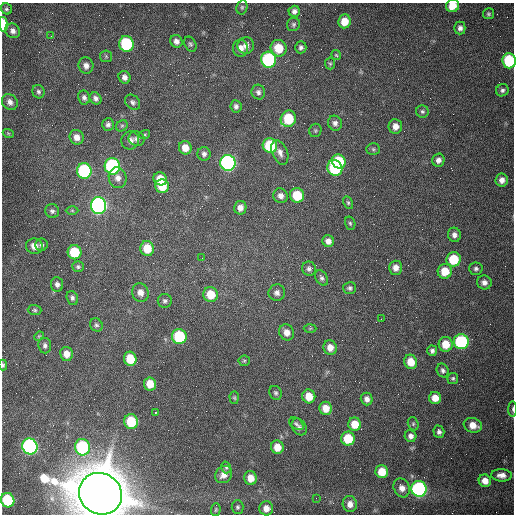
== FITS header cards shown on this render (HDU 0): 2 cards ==
NAXIS1  =                  512 /fastest changing axis
NAXIS2  =                  512 /next to fastest changing axis

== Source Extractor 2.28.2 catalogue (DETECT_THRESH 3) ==
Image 512 x 512 px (HDU 0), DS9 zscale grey, 1 PNG px = 1 image px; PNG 516 x 516 px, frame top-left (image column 1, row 512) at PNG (2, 3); each listed source drawn as its Kron ellipse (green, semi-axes under 4 px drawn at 4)
Background 1540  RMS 24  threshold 71.2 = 3 sigma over >= 5 px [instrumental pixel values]
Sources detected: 145; all 145 listed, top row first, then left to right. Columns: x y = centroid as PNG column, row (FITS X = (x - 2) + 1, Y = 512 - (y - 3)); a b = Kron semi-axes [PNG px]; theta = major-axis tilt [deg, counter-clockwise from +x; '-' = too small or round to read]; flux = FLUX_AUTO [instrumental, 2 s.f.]
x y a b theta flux
452 6 7 6 - 2.3e+04
242 7 7 5 76 3.1e+03
6 9 6 5 - 2.9e+03
294 11 6 5 - 5.5e+03
488 14 5 5 - 2.8e+03
345 21 7 6 - 2.3e+04
3 24 7 4 -86 5.5e+04
293 24 7 6 - 3.5e+03
460 28 6 5 - 6.1e+03
13 31 8 7 - 7.0e+03
51 36 2 2 - 1.1e+03
176 41 6 6 - 7.4e+03
126 44 8 7 - 1.3e+05
190 44 8 5 -61 3.5e+03
246 46 8 8 - 8.8e+03
301 47 6 5 - 4.5e+03
240 48 8 7 - 1.2e+04
279 48 8 8 - 3.4e+04
336 55 5 4 - 2.0e+03
106 56 6 5 - 2.5e+03
269 60 8 7 - 2.0e+05
509 61 7 6 - 9.9e+04
330 64 6 5 - 2.5e+03
86 66 8 7 - 8.1e+03
124 77 6 6 - 7.0e+03
502 90 6 6 - 4.5e+03
38 92 7 6 - 4.0e+03
258 92 7 6 - 5.5e+03
84 98 7 6 - 5.0e+03
95 98 6 5 - 5.5e+03
10 102 9 7 -51 7.8e+03
133 102 8 6 -45 5.2e+03
236 106 6 5 - 5.1e+03
422 111 6 6 - 3.7e+03
288 119 8 7 - 6.1e+04
335 123 7 7 - 6.3e+03
108 125 6 6 - 4.9e+03
122 126 6 5 - 2.9e+03
395 126 7 7 - 1.1e+04
315 130 7 6 - 2.5e+03
8 133 5 3 - 1.5e+03
145 134 5 3 - 1.9e+03
77 137 7 7 - 1.2e+04
137 139 8 7 - 5.7e+03
130 140 9 9 - 8.8e+03
270 146 7 7 - 8.8e+04
185 148 7 6 - 1.8e+04
373 149 7 5 -2 2.8e+03
280 152 13 7 -67 9.5e+03
204 154 6 6 - 5.5e+03
438 160 6 6 - 7.0e+03
339 161 7 6 - 7.3e+04
228 163 8 7 - 4.4e+05
112 166 8 7 - 2.6e+05
335 168 8 7 - 1.2e+05
84 171 8 7 - 2.0e+05
118 178 10 9 - 1.1e+04
160 179 7 6 - 2.7e+04
502 180 6 6 - 9.5e+03
162 186 7 6 - 3.5e+04
297 195 7 7 - 4.9e+04
281 196 7 7 - 8.2e+03
348 203 7 4 -63 2.5e+03
99 206 8 8 - 5.5e+05
240 208 7 6 - 9.0e+03
72 210 6 4 -1 2.3e+03
52 211 7 6 - 4.6e+03
350 223 7 5 -73 2.6e+03
454 235 7 6 - 7.4e+03
328 241 6 5 - 8.9e+03
42 245 6 6 - 4.1e+03
34 246 8 7 - 1.4e+04
147 248 7 7 - 3.3e+04
74 252 7 7 - 6.7e+04
202 258 2 2 - 7.2e+02
453 259 7 7 - 5.7e+04
78 267 5 5 - 3.1e+03
395 268 7 6 - 1.1e+04
309 269 7 7 - 4.8e+03
476 269 6 6 - 4.2e+03
445 271 7 7 - 2.9e+04
322 278 8 6 -57 4.4e+03
484 282 7 7 - 8.0e+03
57 284 7 6 - 6.3e+03
350 288 6 6 - 3.9e+03
140 292 9 8 - 1.1e+04
277 293 8 8 - 7.3e+03
211 294 7 7 - 3.3e+04
72 298 7 5 -69 4.9e+03
165 301 7 7 - 3.8e+03
35 310 7 5 -3 2.9e+03
381 319 2 2 - 9.0e+02
96 325 7 6 - 3.5e+03
310 328 6 4 2 2.0e+03
287 332 8 7 - 1.2e+04
39 336 5 4 - 1.7e+03
179 337 7 7 - 1.0e+05
461 342 7 7 - 2.0e+05
446 344 7 7 - 2.9e+04
45 346 8 6 -82 5.1e+03
330 347 7 6 - 1.3e+04
432 351 5 5 - 4.7e+03
66 354 7 6 - 1.4e+04
130 359 7 6 - 4.2e+04
244 361 6 5 - 2.6e+03
411 362 7 6 - 2.5e+04
3 365 5 3 - 2.4e+03
443 370 7 6 - 4.3e+03
453 378 5 5 - 3.0e+03
150 384 6 6 - 2.3e+04
276 393 7 6 - 3.7e+03
309 396 7 6 - 2.5e+04
234 398 6 4 -87 2.2e+03
435 398 6 6 - 1.9e+04
367 399 6 6 - 7.4e+03
326 408 6 6 - 2.0e+04
513 409 8 3 90 2.6e+03
155 412 3 2 - 2.1e+03
131 422 7 6 - 6.1e+04
296 424 8 5 -36 3.6e+03
355 424 6 6 - 2.7e+04
413 424 7 5 -72 2.5e+03
473 425 9 7 -19 1.8e+04
299 427 9 7 -54 5.5e+03
439 432 6 5 - 5.0e+03
411 436 6 6 - 7.2e+03
348 438 7 7 - 5.0e+04
30 446 8 7 - 4.2e+05
82 447 8 7 - 1.6e+05
277 447 7 6 - 2.0e+04
226 467 6 4 -74 2.6e+03
382 472 6 6 - 3.2e+04
224 475 9 8 - 1.3e+04
502 475 10 6 -3 1.1e+04
250 478 7 6 - 1.9e+04
485 481 6 6 - 1.5e+04
402 488 10 7 -63 1.2e+04
419 489 8 7 - 3.5e+05
100 494 22 20 -34 1.5e+07
316 498 2 2 - 3.9e+03
8 500 7 6 - 1.0e+05
350 504 8 7 - 1.2e+04
238 507 7 6 - 3.3e+03
266 508 7 7 - 1.3e+04
216 510 6 5 - 2.3e+03
At the frame edge (FLAGS 8, measured only in part): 7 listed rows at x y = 452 6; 3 24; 509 61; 3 365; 513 409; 100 494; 8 500